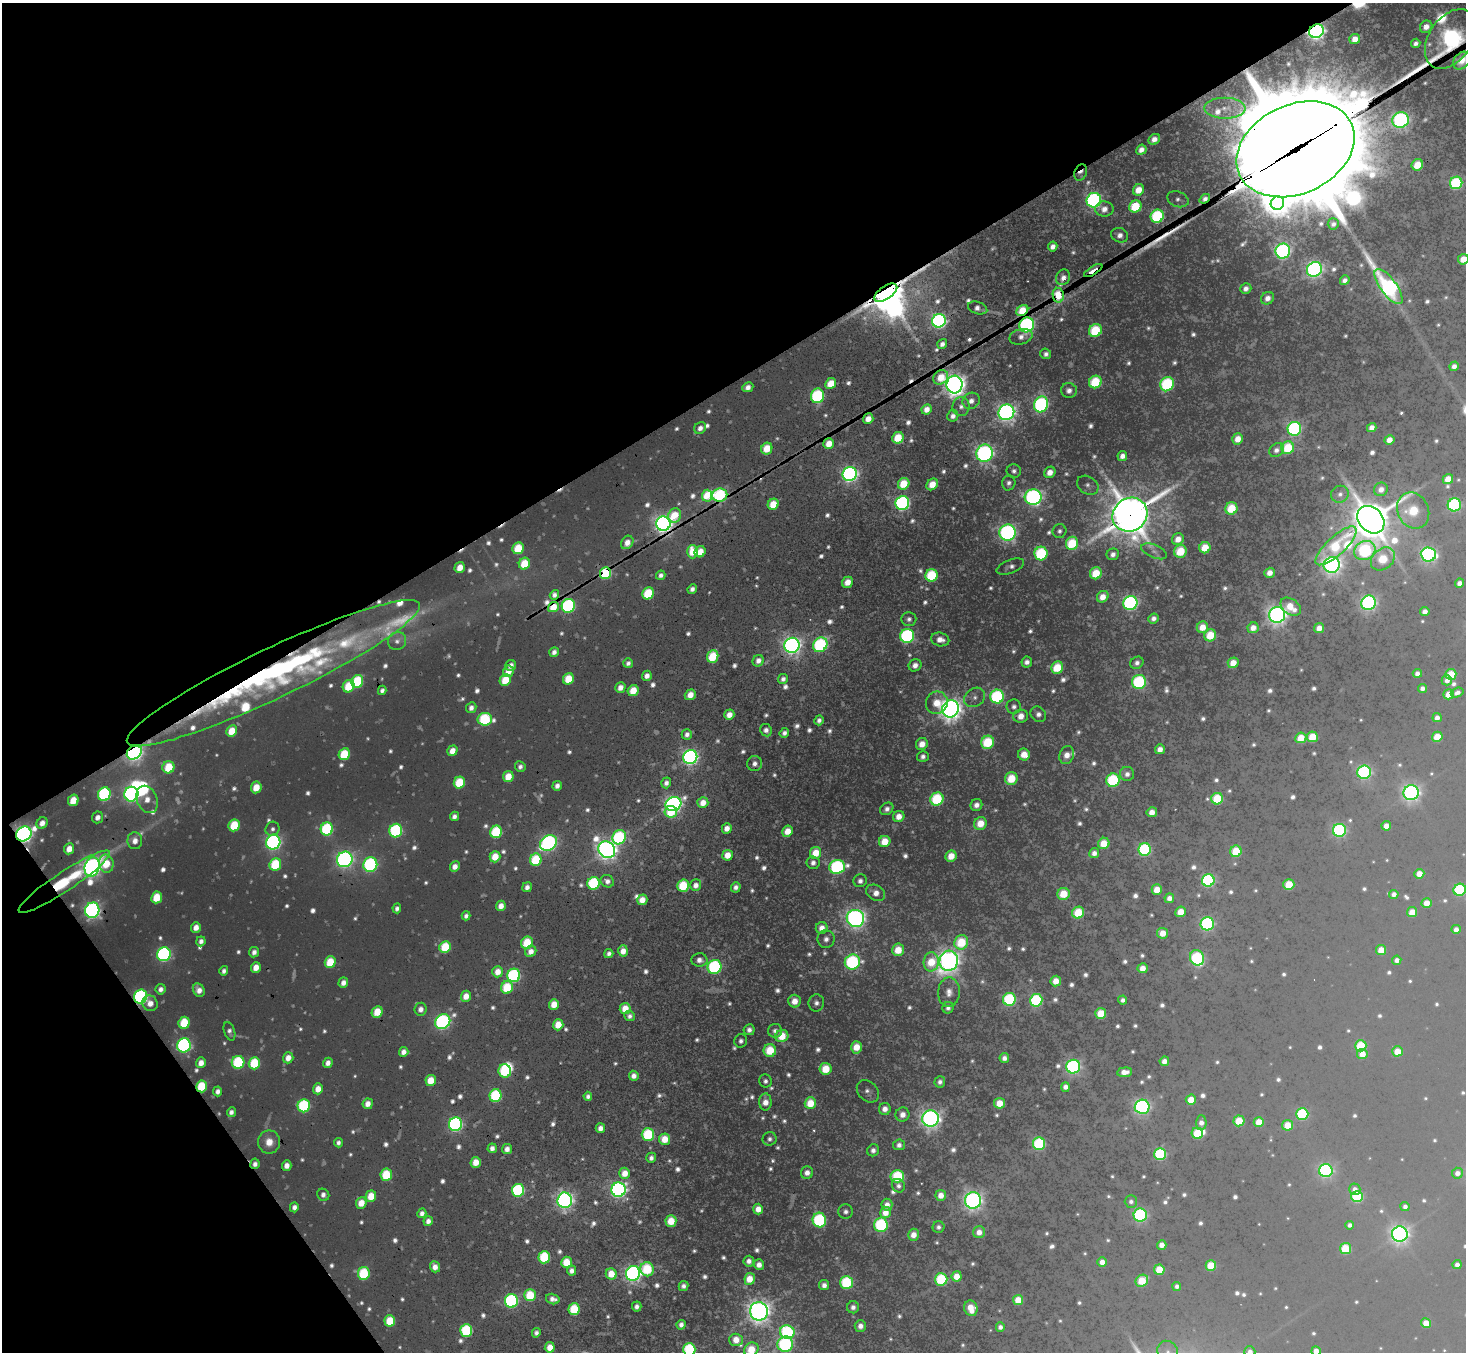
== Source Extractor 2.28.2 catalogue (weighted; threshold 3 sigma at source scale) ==
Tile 5 of 4 x 4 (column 1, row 2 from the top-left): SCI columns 1-1464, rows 2994-4343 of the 5854 x 5848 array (HDU 1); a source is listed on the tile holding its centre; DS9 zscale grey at full resolution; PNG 1468 x 1354 px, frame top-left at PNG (2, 3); each listed source drawn as its Kron ellipse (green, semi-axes under 4 px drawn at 4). Shown black and unused: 33% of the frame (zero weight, under 3 of 6 exposures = <1% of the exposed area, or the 3 px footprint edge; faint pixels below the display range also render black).
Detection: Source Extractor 2.28.2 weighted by HDU 2 'WHT'; one run over the whole footprint, this tile lists its part. Background -0.0452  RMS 0.053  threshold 0.217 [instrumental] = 3 sigma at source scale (4.09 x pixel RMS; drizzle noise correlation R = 1.36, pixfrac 0.8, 0.05/0.05 arcsec/px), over >= 5 px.
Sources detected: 1054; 229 too faint to see at this stretch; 5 inside a brighter object's white glare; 8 cosmic-ray / hot-pixel residue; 1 long thin detection or spike segment (spike, bleed or trail) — neither listed nor drawn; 13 inside a brighter listed object's ellipse — not listed separately; of the other 798, all 500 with FLUX_AUTO >= 24.7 (the completeness limit of this list) listed and drawn (298 fainter detections not listed), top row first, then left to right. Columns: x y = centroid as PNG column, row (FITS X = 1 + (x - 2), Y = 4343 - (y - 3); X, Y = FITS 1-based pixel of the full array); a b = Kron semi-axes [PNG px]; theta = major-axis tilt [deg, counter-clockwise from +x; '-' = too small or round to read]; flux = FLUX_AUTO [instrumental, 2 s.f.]
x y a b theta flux
1426 27 6 5 - 56
1316 31 8 6 38 2400
1355 39 5 5 - 73
1450 39 33 21 56 4200
1416 43 5 4 - 27
1462 61 10 7 44 70
1225 108 20 10 0 74
1401 120 8 7 - 1700
1154 139 6 5 - 50
1296 149 62 44 25 280000
1141 150 5 5 - 49
1417 165 6 5 - 200
1081 172 8 6 69 43
1456 183 6 6 - 690
1139 190 6 5 - 120
1178 199 11 7 -20 27
1205 199 6 4 39 29
1094 200 7 7 - 1800
1277 203 7 6 - 4800
1135 207 6 6 - 330
1104 209 9 7 -1 58
1157 216 7 6 - 740
1333 224 5 5 - 26
1120 235 8 7 - 47
1053 247 5 4 - 42
1283 251 7 7 - 1700
1463 259 5 5 - 110
1314 269 8 7 - 2200
1093 271 10 3 32 390
1063 277 8 7 - 42
1345 280 5 4 - 34
1389 287 21 8 -54 2400
1246 288 6 5 - 37
886 293 13 6 34 16000
1058 295 7 5 -79 260
1267 298 7 6 - 49
978 308 10 6 -19 36
1022 310 6 5 - 190
939 321 7 6 - 2000
1027 325 8 7 - 1500
1095 330 7 6 - 470
1021 337 12 7 14 37
942 344 5 4 - 33
1046 354 5 5 - 26
1454 366 5 4 - 38
941 377 8 6 41 120
1095 382 6 6 - 440
831 383 6 5 - 180
1167 384 7 6 - 800
954 385 9 8 - 5300
748 387 6 4 27 40
1069 390 8 7 - 45
817 396 7 6 - 720
971 401 9 8 - 49
1041 404 8 7 - 1400
961 407 9 8 - 34
927 409 5 5 - 61
1006 412 8 7 - 3100
953 416 6 5 - 36
868 419 5 5 - 79
1372 427 5 4 - 52
700 428 6 5 - 37
1294 429 7 7 - 1200
898 438 6 5 - 240
1238 439 6 5 - 96
1389 440 5 4 - 66
829 443 5 5 - 110
767 448 6 5 - 200
1288 448 6 6 - 370
1276 450 8 6 46 31
985 453 8 8 - 2200
1122 456 5 5 - 47
1014 471 7 6 - 25
1050 472 6 5 - 72
850 474 7 7 - 2200
1448 479 5 5 - 110
1009 483 7 6 - 26
904 484 6 5 - 240
932 484 6 5 - 130
1088 485 11 8 -32 32
1381 489 7 6 - 56
1340 494 9 8 - 32
720 495 7 6 - 820
707 496 6 5 - 200
1033 497 8 7 - 2100
902 503 7 6 - 1500
773 504 6 5 - 180
1454 505 7 6 - 920
1231 508 6 6 - 330
1413 510 19 15 -64 440
675 515 7 6 - 200
1130 515 18 16 38 19000
1371 520 15 12 -46 18000
663 524 7 7 - 3800
1059 531 7 7 - 25
1007 533 8 8 - 2100
1178 539 6 5 - 80
627 542 7 5 54 65
1072 543 6 6 - 440
1336 546 27 9 43 440
518 548 6 5 - 300
1205 548 6 5 - 210
1154 551 13 6 -23 32
1180 551 6 6 - 310
1365 551 11 9 27 840
692 552 6 5 - 170
700 552 6 5 - 120
1041 553 7 6 - 710
1113 554 6 5 - 34
1428 554 7 7 - 1800
1383 559 13 10 40 320
524 564 6 5 - 250
1332 565 8 7 - 3000
460 567 5 5 - 92
1010 567 14 6 21 33
605 573 6 5 - 690
1096 573 6 6 - 250
1270 573 5 5 - 63
661 575 5 4 - 27
931 575 6 6 - 540
847 582 6 5 - 81
1460 583 4 4 - 38
692 589 5 4 - 32
648 593 6 5 - 420
554 595 5 4 - 31
1103 597 6 5 - 85
1130 603 7 7 - 1500
1369 603 7 7 - 1600
568 606 7 6 - 1100
553 607 6 4 39 140
1291 607 11 7 -37 120
1425 611 4 4 - 41
1277 615 8 8 - 3400
1153 618 5 4 - 34
909 619 7 7 - 26
1202 627 6 5 - 110
1253 628 5 5 - 62
1319 628 5 5 - 69
1210 635 6 5 - 270
907 636 7 7 - 1100
940 639 9 7 -12 68
397 641 9 8 - 36
792 645 7 7 - 3300
820 645 8 6 48 940
554 652 5 4 - 35
713 657 6 5 - 390
758 661 6 5 - 44
1027 662 5 5 - 36
628 663 5 5 - 26
1137 663 7 6 - 30
1233 663 5 5 - 110
511 665 5 5 - 41
915 665 6 6 - 50
1057 668 6 6 - 290
508 671 6 5 - 82
273 673 162 25 25 3200
1417 673 4 4 - 35
1451 674 5 5 - 230
647 676 5 5 - 45
568 679 6 5 - 220
783 679 5 5 - 29
505 680 6 5 - 220
1447 680 5 5 - 37
357 681 6 5 - 520
1139 682 7 7 - 790
349 686 6 5 - 290
620 687 5 5 - 56
1422 688 4 4 - 31
382 690 5 4 - 26
633 690 6 5 - 170
1457 693 6 4 20 35
1448 694 5 5 - 100
690 695 6 5 - 85
975 697 11 9 34 39
997 697 7 7 - 930
937 703 11 10 - 140
1014 706 7 7 - 27
471 708 5 5 - 34
950 709 9 8 - 5100
1038 714 8 7 - 38
729 715 5 5 - 67
1021 716 7 6 - 87
1437 718 5 4 - 37
485 719 7 6 - 700
819 720 5 4 - 28
766 730 6 5 - 34
232 731 6 5 - 150
784 733 5 4 - 28
687 734 5 5 - 29
1312 737 5 5 - 210
1437 737 5 5 - 170
1301 738 5 5 - 180
988 742 7 6 - 450
922 744 6 5 - 88
1160 749 5 5 - 54
452 751 5 5 - 77
134 752 8 6 44 3000
344 754 6 5 - 370
1024 754 6 6 - 120
1067 755 9 7 71 72
923 756 6 5 - 31
690 757 7 7 - 2300
755 764 7 7 - 36
520 766 6 5 - 27
168 767 6 6 - 280
1364 772 7 6 - 1300
1127 774 7 7 - 37
508 777 6 5 - 140
1011 779 6 6 - 230
1113 780 7 6 - 660
459 782 6 5 - 350
666 783 5 5 - 32
557 786 5 4 - 37
256 787 6 5 - 140
1411 793 8 7 - 2600
104 794 7 6 - 950
131 794 7 7 - 1900
147 799 14 10 -66 77
937 799 7 6 - 600
1217 799 6 5 - 360
73 800 6 5 - 140
703 803 5 5 - 83
673 804 8 7 - 2600
976 805 6 5 - 46
887 809 7 5 37 35
671 812 6 6 - 240
1152 812 5 5 - 71
454 816 5 4 - 32
899 816 6 5 - 78
97 817 6 5 - 37
42 823 6 5 - 53
980 823 7 6 - 140
234 825 6 5 - 320
1386 826 5 4 - 62
727 828 5 5 - 63
272 829 7 7 - 26
327 829 6 6 - 790
1339 830 6 6 - 1100
396 831 7 6 - 870
788 831 6 5 - 110
496 832 6 6 - 600
24 834 8 7 - 3300
619 837 7 6 - 780
135 841 8 7 - 54
273 842 7 7 - 1900
885 842 6 5 - 160
548 843 9 7 37 1900
1104 843 6 5 - 200
69 849 6 5 - 73
1145 849 6 6 - 850
607 850 9 8 - 4600
1236 851 6 5 - 290
816 853 6 5 - 160
1094 853 5 5 - 41
727 855 5 5 - 100
951 856 6 5 - 130
495 857 5 5 - 150
345 859 8 7 - 2100
536 860 6 6 - 440
813 863 6 6 - 37
106 864 9 7 -80 190
275 864 6 5 - 440
370 865 7 7 - 1100
92 867 10 7 74 3300
455 867 5 5 - 53
837 867 8 7 - 1100
1419 874 5 5 - 86
1208 880 6 6 - 990
607 881 7 6 - 34
860 881 7 6 - 35
64 882 54 9 33 510
594 883 6 6 - 720
696 885 6 5 - 46
1289 885 5 5 - 240
683 886 6 6 - 410
527 887 5 4 - 39
736 887 5 4 - 33
1157 890 5 5 - 120
1460 890 6 6 - 690
876 893 10 7 -31 70
1063 894 6 6 - 240
1394 894 4 4 - 36
157 897 6 5 - 230
1169 898 5 4 - 45
642 900 5 5 - 91
1427 903 5 5 - 87
501 906 5 5 - 66
397 908 5 4 - 28
92 910 8 7 - 2300
1180 912 5 5 - 130
1412 912 5 5 - 120
1078 913 6 6 - 340
466 916 5 4 - 26
855 918 9 8 - 3500
1207 924 7 6 - 1100
196 927 5 5 - 58
822 928 6 6 - 68
1456 929 4 4 - 42
1162 933 5 5 - 100
826 939 9 8 - 40
201 941 5 4 - 31
961 942 7 6 - 370
527 943 6 5 - 280
445 947 6 5 - 360
898 950 6 6 - 170
1381 950 5 5 - 120
531 951 6 5 - 54
623 951 5 5 - 72
254 952 5 5 - 35
164 954 7 6 - 1400
609 954 5 4 - 26
1197 958 8 7 - 740
699 960 8 6 -3 47
1397 960 4 4 - 38
949 961 10 9 - 4500
330 962 6 5 - 270
852 962 8 7 - 1000
931 962 9 7 83 220
256 967 5 5 - 80
714 967 7 7 - 970
1142 968 5 5 - 80
224 971 5 4 - 28
498 972 5 5 - 81
514 975 7 6 - 940
1056 981 5 5 - 110
343 983 5 4 - 45
507 987 6 6 - 330
161 989 5 5 - 33
199 990 7 5 -63 57
949 992 15 11 87 65
466 996 5 5 - 94
141 997 7 6 - 1300
1009 999 6 6 - 740
1036 1000 6 6 - 810
1123 1000 4 4 - 25
794 1001 6 6 - 96
150 1003 8 7 - 57
816 1003 8 7 - 33
554 1004 5 5 - 120
625 1008 5 5 - 130
948 1008 6 5 - 28
420 1009 6 6 - 43
377 1012 6 5 - 190
1101 1013 5 5 - 230
629 1016 5 5 - 27
443 1022 8 7 - 1600
184 1023 6 5 - 330
558 1025 5 5 - 140
749 1030 5 5 - 35
229 1031 9 5 -72 26
775 1031 7 7 - 33
782 1036 6 6 - 190
741 1041 7 6 - 29
184 1045 7 6 - 1400
1361 1046 6 5 - 350
856 1047 6 5 - 130
770 1050 6 6 - 260
1397 1051 5 5 - 140
404 1052 5 4 - 43
1362 1054 5 5 - 92
288 1058 5 5 - 63
1004 1058 5 5 - 39
1164 1061 5 4 - 52
238 1062 6 6 - 690
201 1063 5 5 - 63
254 1063 6 5 - 410
328 1063 5 4 - 45
1073 1067 7 7 - 1400
825 1069 6 6 - 230
505 1071 6 6 - 560
1124 1072 7 4 6 58
634 1076 5 5 - 43
431 1080 5 5 - 160
765 1081 6 6 - 26
940 1082 6 5 - 29
201 1086 6 5 - 350
1065 1087 4 4 - 41
318 1089 5 5 - 80
218 1091 5 4 - 34
868 1091 12 9 -46 36
496 1096 6 6 - 670
588 1096 4 4 - 25
1191 1100 5 5 - 120
765 1102 8 6 -89 77
810 1103 6 5 - 210
999 1103 5 5 - 150
368 1104 5 5 - 62
304 1106 6 6 - 720
1142 1107 7 7 - 1600
885 1109 6 6 - 60
231 1112 5 4 - 30
1302 1114 6 6 - 660
902 1115 7 7 - 65
930 1118 8 8 - 3400
1239 1121 5 5 - 240
1259 1122 5 5 - 130
1201 1123 7 5 89 44
455 1124 7 6 - 1500
1288 1125 5 5 - 180
600 1128 5 4 - 47
1197 1133 6 5 - 320
648 1134 6 6 - 580
665 1139 5 5 - 140
770 1139 7 6 - 26
269 1142 11 11 - 83
338 1143 5 4 - 25
1039 1144 6 6 - 720
899 1145 6 5 - 35
492 1148 5 4 - 37
507 1149 5 5 - 48
873 1150 6 5 - 35
1160 1154 6 6 - 700
651 1158 5 5 - 29
476 1162 5 5 - 120
255 1164 5 4 - 30
287 1166 5 4 - 51
1326 1171 7 6 - 1400
625 1173 5 5 - 100
807 1173 6 6 - 53
1457 1173 5 5 - 40
386 1175 6 5 - 410
897 1176 7 6 - 540
898 1186 7 6 - 28
1355 1189 6 5 - 36
518 1190 6 6 - 840
618 1190 7 7 - 2400
323 1195 6 5 - 33
941 1195 5 5 - 76
371 1196 5 5 - 160
1357 1197 6 5 - 590
565 1200 8 7 - 2700
973 1200 8 8 - 3000
1131 1201 6 6 - 25
361 1203 6 5 - 100
887 1205 6 5 - 58
1405 1206 4 4 - 28
294 1207 5 4 - 36
758 1209 5 5 - 81
846 1212 7 7 - 30
885 1212 6 5 - 96
422 1213 5 4 - 34
1140 1215 6 6 - 1100
819 1220 7 6 - 760
428 1221 5 4 - 41
671 1221 6 5 - 190
881 1225 7 7 - 750
1350 1225 4 4 - 27
938 1227 6 6 - 25
979 1232 6 6 - 51
1400 1234 8 7 - 3100
914 1235 6 5 - 77
1162 1245 4 4 - 54
1345 1249 5 5 - 350
544 1257 6 6 - 530
749 1261 5 5 - 40
566 1262 5 5 - 220
1102 1262 5 4 - 66
759 1265 5 5 - 51
1211 1265 5 5 - 230
1457 1265 4 4 - 35
435 1267 5 5 - 57
647 1269 7 6 - 420
1159 1270 5 5 - 200
572 1271 5 4 - 40
364 1273 6 6 - 530
633 1273 7 7 - 2300
611 1274 6 5 - 130
957 1276 5 5 - 100
750 1279 6 5 - 140
941 1279 6 6 - 590
1142 1281 6 5 - 260
846 1282 6 6 - 620
824 1285 5 5 - 40
684 1286 5 5 - 32
1177 1286 4 4 - 28
530 1295 6 6 - 350
553 1299 7 5 -16 41
1018 1300 5 5 - 140
511 1301 7 6 - 1000
637 1306 5 4 - 30
853 1307 6 6 - 35
971 1308 8 6 -71 140
574 1309 6 5 - 420
759 1311 9 9 - 5100
390 1321 5 5 - 290
1426 1323 5 4 - 110
681 1325 5 4 - 34
860 1326 6 5 - 50
1000 1327 4 4 - 31
466 1330 6 6 - 620
787 1332 7 6 - 850
536 1333 5 4 - 26
736 1340 7 6 - 110
785 1344 8 7 - 1000
550 1347 5 5 - 100
689 1349 6 6 - 680
751 1349 7 6 - 200
1316 1351 5 4 - 57
1168 1352 11 10 - 40
1250 1352 5 5 - 37
Overlapping masked pixels (flux is a lower limit): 17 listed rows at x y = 1316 31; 1450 39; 1154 139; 1296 149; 1081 172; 886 293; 720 495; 1130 515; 663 524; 792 645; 273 673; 134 752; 24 834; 64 882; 141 997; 201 1086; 255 1164
Isophote crosses this tile's border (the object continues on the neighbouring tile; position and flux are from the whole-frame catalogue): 10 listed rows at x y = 1450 39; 1462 61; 1463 259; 1460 890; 785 1344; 689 1349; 751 1349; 1316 1351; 1168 1352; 1250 1352